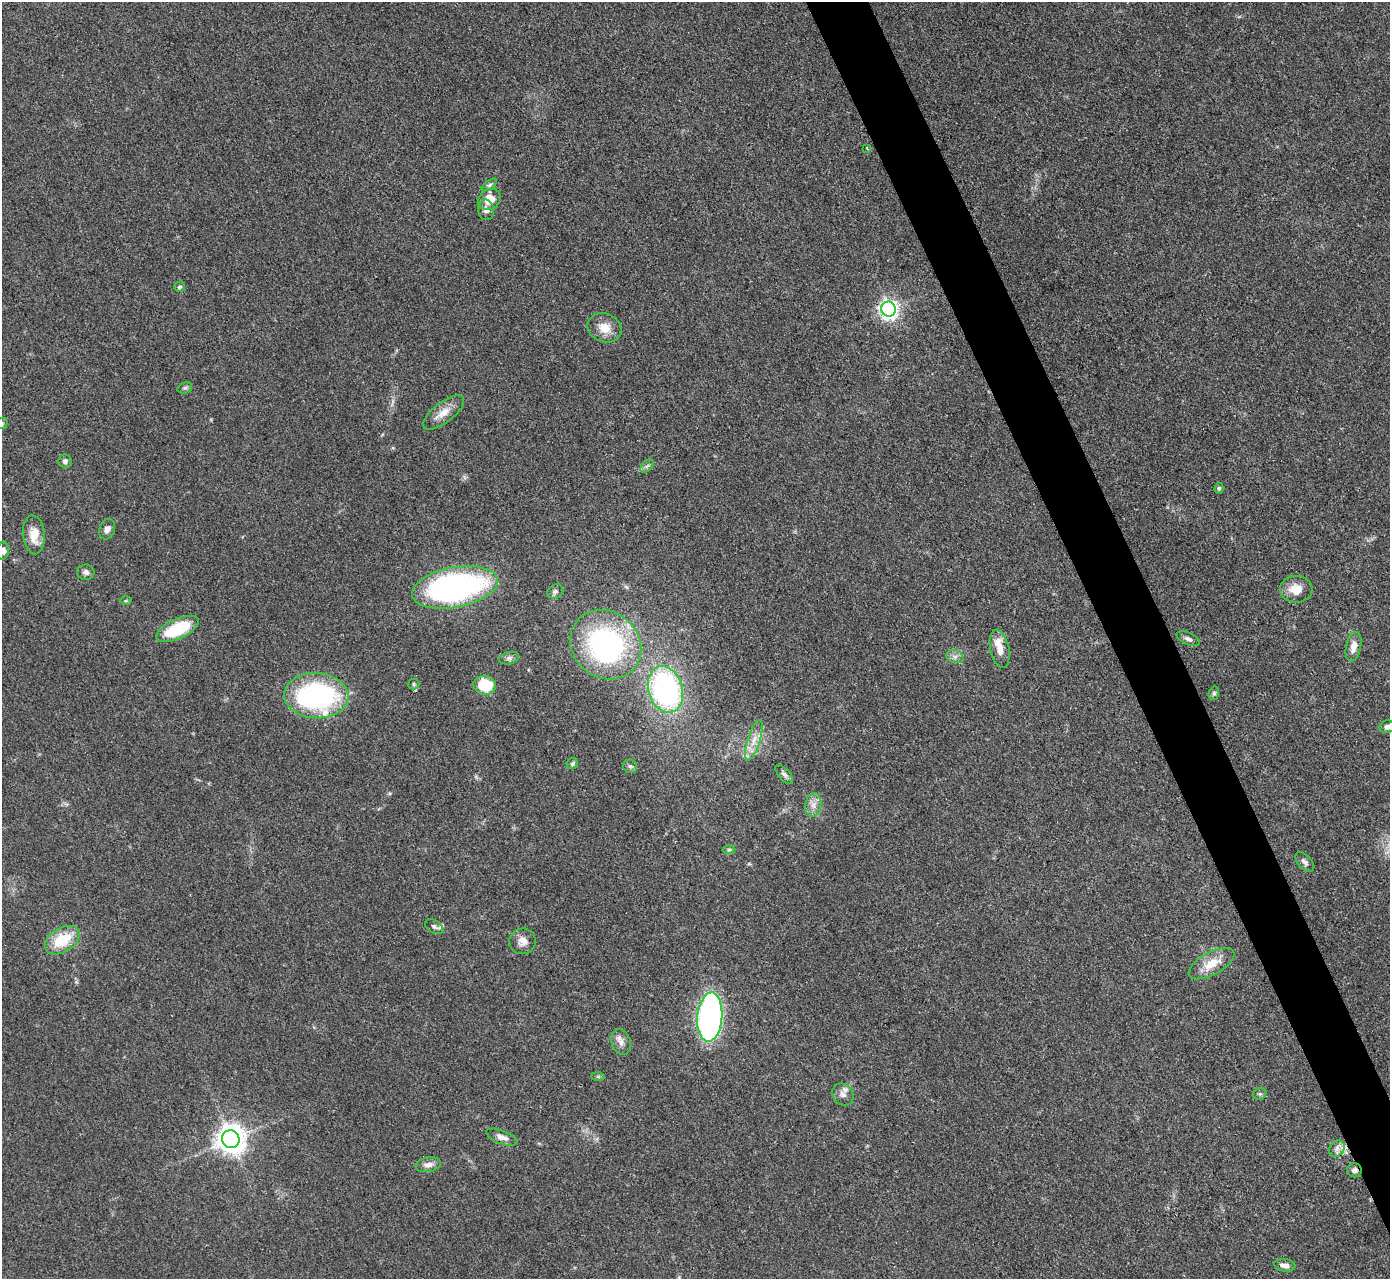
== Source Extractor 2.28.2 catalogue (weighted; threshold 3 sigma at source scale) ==
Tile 6 of 4 x 4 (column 2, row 2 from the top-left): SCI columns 1390-2777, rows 2707-3983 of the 5555 x 5545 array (HDU 1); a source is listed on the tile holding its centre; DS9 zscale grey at full resolution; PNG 1392 x 1281 px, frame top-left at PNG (2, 2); each listed source drawn as its Kron ellipse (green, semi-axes under 4 px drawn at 4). Shown black and unused: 4% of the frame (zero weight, under 3 of 4 exposures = <1% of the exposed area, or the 3 px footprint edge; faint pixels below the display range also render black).
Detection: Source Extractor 2.28.2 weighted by HDU 2 'WHT'; one run over the whole footprint, this tile lists its part. Background 0.07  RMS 0.0052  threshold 0.0235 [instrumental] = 3 sigma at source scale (4.5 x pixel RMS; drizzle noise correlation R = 1.50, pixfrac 1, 0.05/0.05 arcsec/px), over >= 5 px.
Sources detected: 57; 1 inside a brighter listed object's ellipse — not listed separately; the other 56 listed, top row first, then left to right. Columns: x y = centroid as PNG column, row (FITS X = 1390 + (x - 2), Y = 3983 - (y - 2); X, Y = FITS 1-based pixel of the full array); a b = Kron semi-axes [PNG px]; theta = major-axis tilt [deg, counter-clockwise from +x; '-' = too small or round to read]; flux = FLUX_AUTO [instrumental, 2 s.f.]
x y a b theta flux
867 148 3 3 - 0.64
489 185 9 4 35 1.1
489 199 12 10 34 8.6
486 210 10 8 -84 2.6
179 287 5 5 - 1.2
889 309 7 7 - 250
605 328 17 14 -23 7.9
185 388 7 5 20 1.1
444 412 24 10 37 6.8
2 423 6 5 - 0.94
65 461 6 6 - 1.6
647 466 8 5 44 1.3
1219 488 5 4 - 0.82
107 529 10 7 70 2.8
34 535 19 11 -85 8.6
3 551 9 5 81 2.3
86 572 9 7 -2 1.9
455 587 43 20 11 170
1296 589 16 13 0 8.4
555 591 8 6 29 1.6
126 601 6 4 1 0.75
177 629 23 10 25 26
1188 639 12 6 -25 1.8
606 645 37 33 -40 110
1353 647 15 7 78 4.3
1000 649 19 9 -78 7.1
955 657 9 6 -17 2
509 658 10 6 14 1.6
413 684 6 5 - 0.98
485 685 11 9 -13 17
665 689 24 17 -72 120
1214 693 7 5 75 1
316 696 32 22 -3 110
1387 727 7 6 - 2.1
754 740 21 6 73 5.4
572 764 6 5 - 1.2
630 766 7 6 - 1.3
784 774 12 5 -50 1.7
813 805 12 8 82 3.8
729 849 6 4 1 0.86
1305 862 12 6 -48 2
434 927 10 6 -33 1.8
62 940 19 12 32 18
522 941 13 13 - 4.4
1211 964 25 11 29 11
710 1017 24 12 85 170
621 1042 13 9 -71 3.3
598 1076 7 4 0 0.78
843 1094 11 10 - 3.2
1260 1094 7 5 19 1.1
502 1137 16 6 -20 3.6
231 1139 9 8 - 700
1337 1149 9 7 48 2.7
428 1165 12 7 10 3.3
1354 1170 7 7 - 2
1285 1265 10 6 -8 3.3
Overlapping masked pixels (flux is a lower limit): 1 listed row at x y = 1354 1170
Isophote crosses this tile's border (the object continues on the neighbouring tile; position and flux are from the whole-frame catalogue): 3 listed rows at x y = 2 423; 3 551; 1387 727